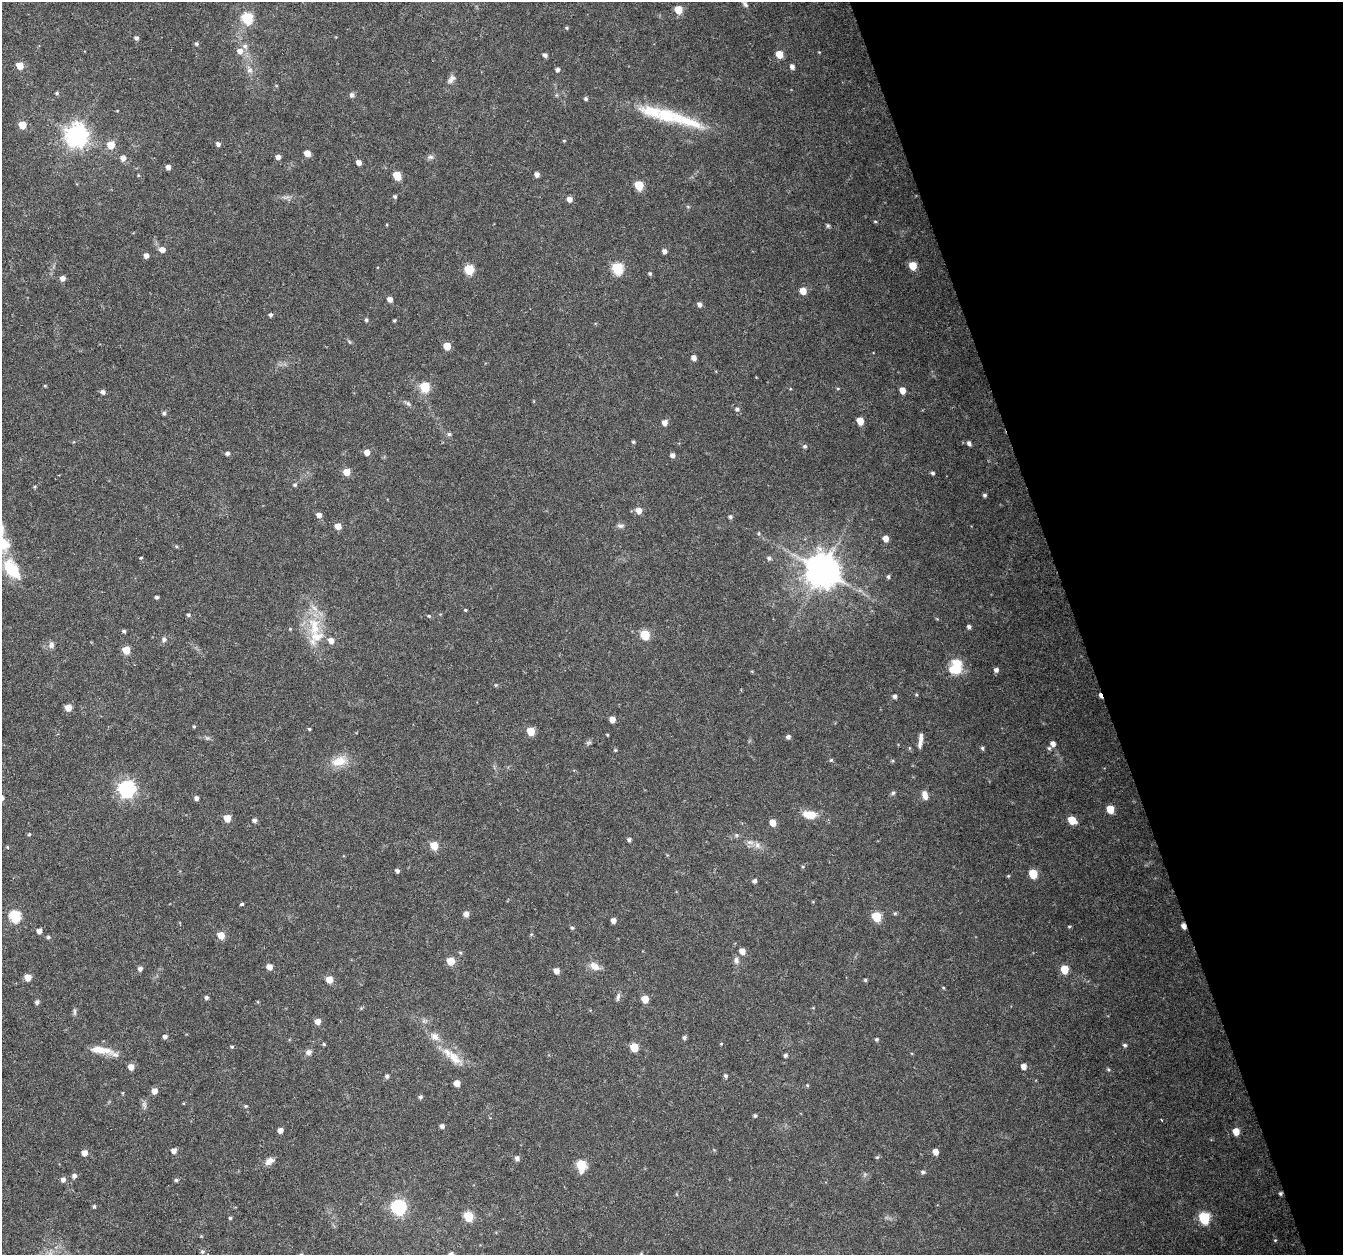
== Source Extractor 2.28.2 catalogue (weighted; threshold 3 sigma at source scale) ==
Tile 12 of 4 x 4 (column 4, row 3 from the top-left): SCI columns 4024-5364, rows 1317-2569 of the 5368 x 5192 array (HDU 1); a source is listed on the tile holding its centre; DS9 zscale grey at full resolution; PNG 1345 x 1257 px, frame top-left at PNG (2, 2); no overlay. Shown black and unused: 20% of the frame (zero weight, under 3 of 6 exposures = <1% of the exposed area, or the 3 px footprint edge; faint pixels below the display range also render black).
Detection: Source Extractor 2.28.2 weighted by HDU 2 'WHT'; one run over the whole footprint, this tile lists its part. Background 0.0242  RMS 0.0028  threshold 0.0114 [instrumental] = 3 sigma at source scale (4.09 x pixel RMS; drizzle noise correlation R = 1.36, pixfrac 0.8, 0.0396/0.0396 arcsec/px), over >= 5 px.
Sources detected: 233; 7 inside a brighter listed object's ellipse — not listed separately; the other 226 listed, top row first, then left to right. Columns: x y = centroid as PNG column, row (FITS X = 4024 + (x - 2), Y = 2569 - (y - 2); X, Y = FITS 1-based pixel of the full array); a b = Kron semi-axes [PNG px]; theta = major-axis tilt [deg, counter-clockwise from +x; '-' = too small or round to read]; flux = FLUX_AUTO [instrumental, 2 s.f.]
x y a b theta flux
745 4 10 6 -45 0.8
678 10 5 5 - 6.1
247 18 6 6 - 22
567 28 5 4 - 0.34
136 38 5 4 - 0.66
196 44 5 5 - 0.46
245 46 8 6 -58 1
240 51 7 6 - 1.7
779 54 5 5 - 4.3
545 55 4 4 - 0.83
20 66 5 5 - 4.4
792 67 5 5 - 1.2
249 70 10 8 -67 1.4
557 70 4 4 - 0.8
451 79 13 7 48 1.2
57 93 4 4 - 0.42
351 95 7 6 - 0.65
586 99 5 4 - 0.53
117 111 4 2 - 0.18
669 116 46 19 -14 12
22 125 5 5 - 5.2
76 135 8 8 - 210
564 141 4 4 - 0.25
218 144 5 5 - 0.85
111 145 6 5 - 5.2
307 153 5 5 - 2.9
278 157 5 4 - 1.3
430 157 9 6 0 0.76
123 158 6 6 - 1.4
359 162 5 4 - 1.5
168 167 4 4 - 1.3
537 174 5 5 - 1.2
138 175 4 3 - 0.24
397 175 6 5 - 7.4
639 185 6 5 - 9
395 196 4 4 - 0.49
569 199 5 5 - 1.5
688 207 6 3 -19 0.28
875 221 5 3 - 0.24
828 226 5 5 - 0.45
162 250 6 5 - 2
664 251 5 4 - 1.1
146 256 4 4 - 1.4
913 266 5 5 - 5.3
617 268 6 6 - 22
469 270 6 5 - 12
650 273 4 4 - 0.41
62 278 5 5 - 1.4
803 291 5 5 - 3.3
390 299 5 4 - 1.6
700 304 6 5 - 0.92
270 315 4 4 - 0.58
366 320 5 4 - 0.5
394 320 4 3 - 0.32
349 342 7 4 -45 0.38
447 346 5 5 - 4.9
694 358 5 4 - 1.4
45 386 4 3 - 0.26
425 387 6 5 - 14
838 388 5 3 - 0.23
902 390 5 5 - 2.4
103 392 5 5 - 0.89
408 404 8 6 -48 0.65
737 409 6 5 - 0.65
164 413 5 5 - 0.54
860 421 5 5 - 4.5
664 423 5 5 - 1.6
449 434 6 5 - 0.62
633 442 5 4 - 0.35
969 443 6 4 -66 0.75
805 446 6 5 - 0.55
367 452 5 5 - 2.1
227 453 5 4 - 0.65
672 455 5 5 - 1.1
346 472 5 5 - 3.8
933 473 4 4 - 0.48
295 485 5 5 - 0.52
985 495 4 4 - 0.51
639 511 6 6 - 2.1
319 515 6 5 - 1.2
730 517 5 4 - 0.52
338 526 5 5 - 2.7
620 526 9 6 -5 0.8
759 533 5 4 - 0.34
886 539 5 5 - 2.2
176 546 5 4 - 0.32
141 558 4 2 - 0.26
769 558 6 6 - 0.68
12 569 33 17 -54 8.8
822 570 10 10 - 620
888 577 4 4 - 0.48
157 597 4 3 - 0.55
465 610 4 3 - 0.31
188 615 4 4 - 0.51
429 616 4 4 - 0.34
314 626 33 17 -82 9.9
969 627 5 4 - 0.64
290 629 4 4 - 0.26
124 631 5 4 - 0.48
645 635 6 6 - 8.4
164 639 7 7 - 0.74
51 645 10 8 82 1
126 650 5 5 - 6.5
955 669 12 12 - 7.1
996 670 5 5 - 0.99
752 671 5 3 - 0.23
916 694 4 3 - 0.26
894 696 5 4 - 0.79
1100 696 6 3 -64 1.1
68 708 5 5 - 2.9
612 719 5 4 - 2.2
194 726 4 3 - 0.28
309 729 4 3 - 0.32
531 731 5 5 - 6.9
607 735 4 3 - 0.25
788 737 5 4 - 0.74
207 738 8 5 -14 0.55
920 741 16 4 82 1.7
588 743 8 5 7 0.47
1053 744 5 5 - 1.3
982 748 5 4 - 0.43
1049 748 6 5 - 0.45
615 750 5 4 - 0.3
831 760 5 5 - 0.37
339 761 20 11 16 4.8
127 789 7 7 - 92
893 793 6 5 - 0.47
925 795 11 6 -74 1.5
196 798 4 4 - 0.97
1110 809 6 5 - 6.1
810 815 15 9 -6 4.4
227 818 5 5 - 4.4
254 820 5 4 - 0.82
1072 820 6 5 - 5.7
772 823 5 5 - 2.8
29 834 5 4 - 0.32
736 835 6 5 - 0.49
629 840 5 4 - 0.61
757 845 11 8 -59 1.4
434 846 5 5 - 6.3
7 847 4 4 - 0.26
803 867 5 5 - 0.33
397 871 5 4 - 0.68
1033 874 6 5 - 9
1008 876 5 4 - 0.26
754 881 5 4 - 0.75
241 904 4 3 - 0.91
895 913 5 5 - 0.35
466 914 5 5 - 1.6
15 916 6 6 - 23
876 917 6 5 - 11
613 920 5 4 - 1.3
1184 926 5 4 - 1.3
1069 927 4 4 - 0.29
572 928 5 4 - 0.4
39 931 5 5 - 1.6
221 935 5 5 - 4.2
48 937 5 4 - 0.53
742 951 6 5 - 1.9
460 953 5 4 - 0.34
736 960 10 7 -77 1
451 961 5 5 - 5.6
595 966 15 9 -29 2.1
269 967 5 5 - 2
140 969 5 5 - 0.9
1064 969 6 5 - 6
556 971 5 5 - 2
28 977 5 5 - 3.2
329 979 5 5 - 3.6
865 980 4 4 - 0.37
206 997 5 5 - 0.55
618 997 12 5 74 0.74
645 999 5 5 - 4
37 1002 4 4 - 0.85
75 1012 11 4 -90 0.58
318 1021 5 5 - 2.1
165 1036 5 4 - 0.86
435 1036 12 10 -36 2.1
684 1037 5 4 - 0.64
877 1039 5 4 - 0.41
324 1044 4 4 - 0.3
721 1044 4 3 - 0.22
1125 1045 5 5 - 0.52
232 1047 5 4 - 0.35
634 1047 5 5 - 6.7
101 1050 30 9 -8 4.3
309 1052 8 7 - 0.98
785 1055 5 4 - 0.57
454 1058 29 12 -44 5.2
1023 1066 5 5 - 1.5
131 1067 5 5 - 2.2
1108 1070 5 4 - 0.35
387 1076 5 5 - 0.63
725 1076 5 4 - 0.54
457 1083 5 5 - 2.4
807 1085 5 4 - 0.26
154 1091 5 5 - 2
123 1093 5 3 - 0.22
420 1097 5 5 - 0.55
144 1105 12 6 -80 0.86
246 1106 5 4 - 0.34
755 1116 4 4 - 0.43
1161 1120 3 2 - 0.21
442 1126 4 4 - 0.95
280 1131 4 4 - 1.7
1236 1131 5 5 - 3.1
174 1151 5 5 - 1.4
935 1151 5 5 - 1.7
84 1153 5 5 - 2.2
877 1157 5 4 - 0.37
517 1158 5 5 - 1
269 1161 12 7 32 1.7
581 1165 7 6 - 17
923 1172 6 6 - 0.59
74 1176 6 5 - 0.96
63 1180 6 5 - 1.1
176 1180 5 4 - 0.47
1281 1193 4 3 - 0.43
94 1206 5 4 - 0.44
398 1207 7 6 - 56
468 1216 6 5 - 11
230 1218 4 3 - 0.43
1204 1218 7 6 - 20
1275 1240 4 4 - 0.25
202 1252 6 6 - 0.51
451 1254 5 5 - 0.89
Overlapping masked pixels (flux is a lower limit): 3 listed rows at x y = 1100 696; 1184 926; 1281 1193
Isophote crosses this tile's border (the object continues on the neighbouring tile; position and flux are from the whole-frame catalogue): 1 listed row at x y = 451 1254